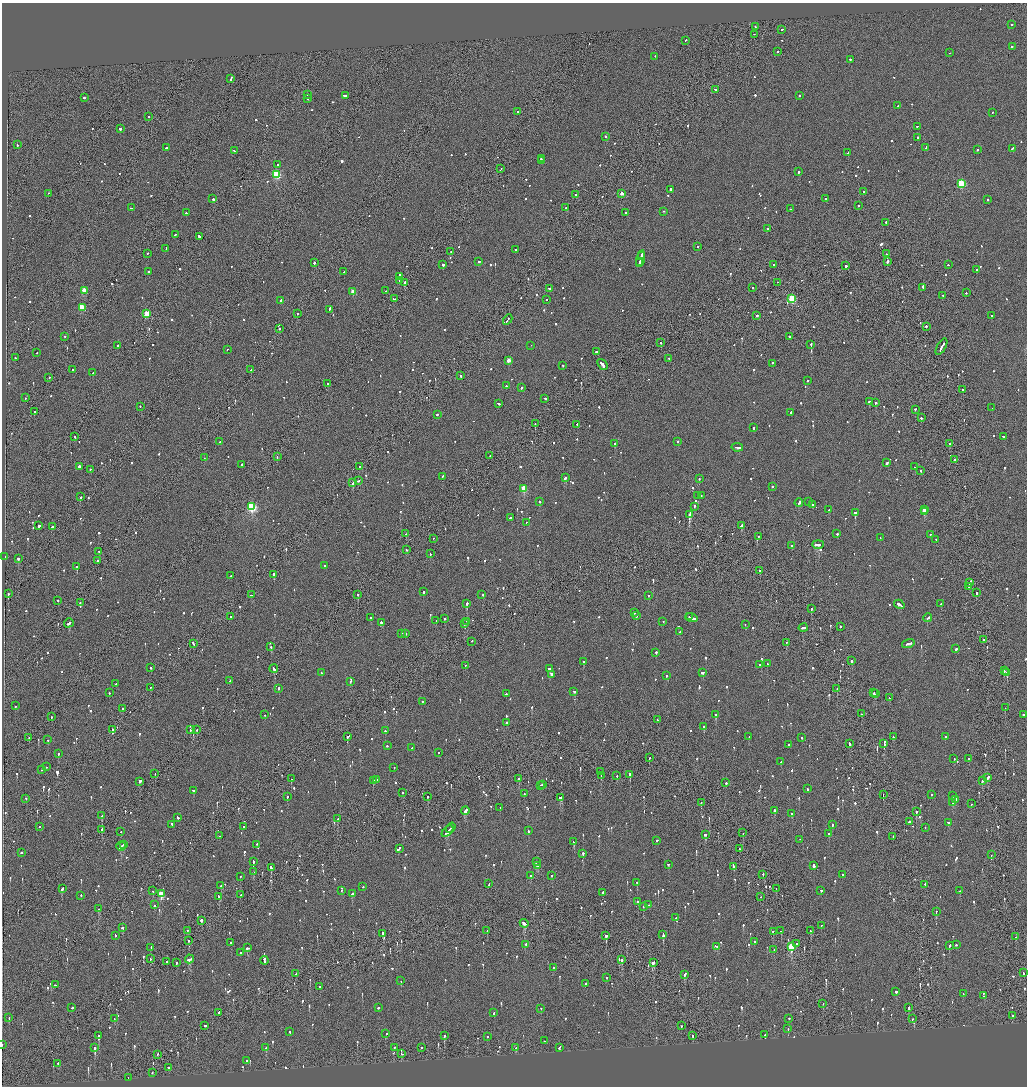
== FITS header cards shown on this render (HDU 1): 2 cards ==
NAXIS1  =                 2050
NAXIS2  =                 2168

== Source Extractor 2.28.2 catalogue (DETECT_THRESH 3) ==
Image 2050 x 2168 px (HDU 1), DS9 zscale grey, zoomed out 1/2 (1 PNG px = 2 x 2 image px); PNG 1029 x 1088 px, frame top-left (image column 2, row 2168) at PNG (2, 3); each listed source drawn as its Kron ellipse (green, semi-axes under 4 px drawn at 4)
Background -0.0829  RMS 0.068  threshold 0.203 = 3 sigma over >= 5 px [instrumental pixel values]
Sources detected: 1362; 62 cannot appear on this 1/2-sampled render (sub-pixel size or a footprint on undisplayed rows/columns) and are neither listed nor drawn; of the other 1300, the 500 brightest by FLUX_AUTO listed and drawn (800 fainter detections omitted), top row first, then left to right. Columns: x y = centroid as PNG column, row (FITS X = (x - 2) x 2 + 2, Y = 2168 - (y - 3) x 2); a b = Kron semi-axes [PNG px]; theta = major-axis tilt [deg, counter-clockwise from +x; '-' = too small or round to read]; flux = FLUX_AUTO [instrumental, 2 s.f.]
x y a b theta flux
1012 25 2 1 - 160
756 27 3 1 - 160
782 30 2 2 - 150
754 35 2 1 - 91
686 41 2 2 - 210
1012 47 2 2 - 360
777 52 2 2 - 97
949 54 2 1 - 86
655 57 2 2 - 91
850 60 2 2 - 140
231 79 3 2 - 180
715 90 4 2 - 1800
307 95 2 2 - 120
345 96 3 2 - 320
799 96 2 2 - 150
84 98 2 2 - 120
308 99 2 1 - 110
898 106 2 2 - 190
518 112 3 2 - 150
992 113 2 1 - 91
149 117 2 1 - 130
917 127 2 2 - 120
120 129 2 2 - 2000
605 137 2 2 - 580
918 138 3 2 - 210
17 145 2 2 - 92
166 148 2 2 - 110
926 148 4 2 - 250
1012 149 3 2 - 120
977 150 2 2 - 87
234 151 2 2 - 100
848 153 2 2 - 290
541 159 2 2 - 170
542 161 2 2 - 510
278 165 2 2 - 370
501 169 2 1 - 110
798 172 2 2 - 620
277 175 3 3 - 1200
961 184 3 3 - 900
671 190 2 2 - 520
864 192 2 2 - 110
48 194 2 1 - 130
622 194 2 2 - 130
576 195 2 2 - 180
213 199 2 2 - 570
826 199 2 2 - 160
988 200 2 2 - 92
858 206 2 2 - 86
132 208 3 2 - 270
566 208 2 2 - 330
790 209 2 2 - 110
663 212 2 1 - 96
186 213 2 2 - 88
626 213 2 1 - 110
886 223 2 2 - 590
767 229 2 2 - 120
175 235 2 2 - 87
199 237 3 2 - 220
698 247 2 2 - 85
166 249 2 2 - 99
515 250 2 2 - 170
451 252 2 1 - 150
148 254 2 2 - 92
887 254 3 2 - 99
641 256 3 2 - 260
640 259 8 2 77 510
479 262 2 2 - 200
887 262 2 2 - 460
314 263 2 2 - 330
640 263 2 1 - 140
443 265 2 2 - 930
774 265 2 2 - 180
948 265 2 2 - 330
846 266 2 2 - 650
977 270 2 2 - 390
148 272 2 2 - 180
344 272 2 1 - 100
399 277 3 2 - 1100
399 281 3 2 - 230
405 283 2 2 - 1000
778 283 2 1 - 95
753 288 2 1 - 89
923 288 4 2 - 180
549 289 2 2 - 210
84 291 3 3 - 310
386 291 3 2 - 120
353 292 3 3 - 200
966 293 2 2 - 190
943 296 2 1 - 160
394 299 3 2 - 360
792 299 3 3 - 920
546 300 2 1 - 230
280 301 3 2 - 160
82 308 3 3 - 390
329 310 4 2 - 210
147 314 3 3 - 360
297 314 2 1 - 160
757 316 2 1 - 450
991 316 2 2 - 88
508 320 5 1 - 670
926 327 2 2 - 150
279 329 2 2 - 94
65 337 2 2 - 120
790 337 2 2 - 180
661 343 2 1 - 150
811 345 4 2 - 360
118 346 2 1 - 130
531 346 2 1 - 120
941 347 9 2 61 820
227 350 2 1 - 220
597 352 3 2 - 170
37 353 2 2 - 88
15 358 2 2 - 120
669 359 2 1 - 95
509 361 3 2 - 200
772 364 2 2 - 120
602 365 6 2 -52 940
563 366 2 2 - 99
72 370 2 2 - 84
251 370 2 2 - 130
93 373 2 2 - 120
461 376 2 2 - 230
49 378 2 2 - 130
807 381 2 2 - 130
327 384 2 2 - 140
506 386 2 2 - 93
521 388 2 2 - 110
963 390 2 1 - 140
25 398 2 2 - 89
545 399 3 2 - 200
869 402 2 2 - 440
876 403 2 2 - 400
498 404 3 2 - 140
140 407 2 2 - 85
992 408 2 2 - 110
915 410 2 2 - 150
34 412 2 2 - 260
791 413 2 2 - 140
437 415 2 2 - 110
921 418 2 2 - 100
535 424 2 1 - 550
577 425 2 2 - 250
754 428 3 2 - 130
74 437 2 2 - 110
1003 437 2 2 - 390
220 442 2 1 - 93
678 442 2 2 - 94
615 444 2 2 - 390
950 444 2 1 - 220
737 448 6 2 -10 260
490 456 2 1 - 220
277 457 2 2 - 87
204 458 2 1 - 85
955 460 2 2 - 110
887 463 3 2 - 230
242 465 2 2 - 220
79 467 2 2 - 1000
359 467 2 1 - 100
914 467 2 2 - 91
90 470 2 2 - 170
921 471 2 2 - 140
442 477 2 2 - 140
565 478 3 2 - 170
699 479 2 1 - 190
358 481 2 2 - 160
353 483 2 2 - 160
772 487 2 2 - 190
524 489 3 3 - 580
698 496 2 2 - 100
701 496 2 1 - 100
80 497 2 2 - 550
539 502 2 2 - 170
808 502 2 2 - 360
799 503 4 2 - 420
812 505 3 2 - 390
252 507 4 3 - 1700
694 507 2 2 - 150
829 510 2 2 - 160
924 510 3 2 - 330
924 512 3 2 - 210
855 513 2 2 - 1400
689 515 2 2 - 3900
510 518 3 2 - 120
526 523 2 2 - 100
39 526 2 2 - 350
741 526 3 2 - 160
52 527 2 2 - 210
406 534 2 1 - 170
837 534 2 2 - 210
930 535 2 1 - 110
758 537 2 1 - 110
880 538 2 2 - 83
433 539 2 1 - 88
936 540 2 2 - 190
818 545 5 2 - 460
792 546 2 2 - 190
406 550 2 2 - 89
99 552 2 1 - 97
430 554 2 2 - 94
5 557 2 2 - 98
18 559 2 2 - 410
98 561 3 2 - 150
325 566 2 2 - 86
77 567 2 2 - 140
759 571 2 2 - 100
274 575 2 2 - 350
231 576 2 1 - 170
970 583 4 2 - 380
969 587 2 2 - 120
424 592 2 2 - 140
976 593 2 2 - 320
8 594 2 1 - 340
251 595 2 2 - 110
358 595 2 2 - 380
482 595 2 1 - 250
648 596 2 1 - 290
58 601 2 2 - 100
80 603 2 2 - 130
467 604 2 2 - 1900
941 604 2 2 - 97
899 605 5 2 - 400
812 609 2 2 - 120
635 613 2 1 - 120
636 616 2 2 - 580
230 617 2 1 - 110
689 617 2 2 - 120
371 618 2 2 - 120
691 618 6 2 -17 370
928 618 4 2 - 350
444 619 2 2 - 130
436 621 2 2 - 170
467 622 2 2 - 220
663 622 2 2 - 550
69 623 5 2 - 230
381 623 4 2 - 260
464 624 3 2 - 250
745 625 2 1 - 390
840 627 2 2 - 220
803 628 4 2 - 260
679 632 2 1 - 110
402 634 2 1 - 96
406 634 2 2 - 240
983 640 2 1 - 170
472 642 2 1 - 130
786 642 2 2 - 170
193 644 4 2 - 210
908 644 6 2 17 540
271 647 2 2 - 240
956 649 2 2 - 400
656 653 2 2 - 470
851 661 2 2 - 400
583 662 2 2 - 320
767 664 2 2 - 99
760 665 2 2 - 100
465 666 2 1 - 140
151 668 2 2 - 310
274 669 4 2 - 300
550 669 2 2 - 1900
1004 671 2 2 - 350
321 673 2 2 - 87
702 673 3 2 - 200
1007 673 2 2 - 1200
551 675 4 2 - 440
666 676 2 2 - 190
230 681 2 2 - 110
350 682 2 2 - 170
116 684 2 2 - 140
150 688 2 1 - 120
279 689 3 2 - 160
837 689 2 2 - 85
574 692 2 2 - 300
109 693 2 2 - 84
874 693 2 2 - 190
506 694 2 2 - 89
876 694 2 1 - 200
889 698 2 2 - 130
422 702 2 2 - 94
15 706 2 2 - 83
1005 708 2 1 - 84
122 709 2 2 - 85
861 714 2 2 - 110
264 715 2 2 - 98
716 715 3 2 - 590
1023 715 2 2 - 180
51 717 2 2 - 250
657 720 2 1 - 85
506 723 2 2 - 210
704 727 2 2 - 250
112 730 2 1 - 92
190 730 2 2 - 87
196 730 2 2 - 85
385 731 2 2 - 170
347 737 3 2 - 720
749 737 2 1 - 200
893 737 2 2 - 130
945 737 2 2 - 210
29 738 2 1 - 88
802 738 2 2 - 170
48 740 2 2 - 160
849 744 3 2 - 170
884 744 3 2 - 150
789 745 2 2 - 120
387 746 2 2 - 200
412 748 2 2 - 110
439 753 2 2 - 97
58 754 2 2 - 240
649 758 2 1 - 140
954 759 2 2 - 92
969 759 2 2 - 510
781 762 2 2 - 92
46 767 2 2 - 110
394 768 2 2 - 100
42 770 2 2 - 150
601 772 2 2 - 160
155 774 2 1 - 97
630 775 3 2 - 310
601 776 2 2 - 140
617 776 2 1 - 140
988 778 3 2 - 280
291 779 2 2 - 150
519 779 2 2 - 110
377 780 2 1 - 110
373 781 2 2 - 300
982 781 3 2 - 240
140 782 3 2 - 280
726 783 2 2 - 290
542 785 3 2 - 160
540 786 2 1 - 210
807 789 2 2 - 93
193 791 3 2 - 100
402 793 2 2 - 170
524 794 2 2 - 100
883 795 2 1 - 83
931 795 2 2 - 110
953 796 2 2 - 85
287 797 2 2 - 200
427 797 2 1 - 93
561 798 3 2 - 580
26 799 2 2 - 130
955 800 2 2 - 110
701 803 3 1 - 210
953 803 2 2 - 110
971 804 2 1 - 100
500 808 2 2 - 200
465 811 4 2 - 450
774 811 2 2 - 1500
917 812 2 2 - 670
792 814 2 2 - 86
102 816 3 2 - 140
178 818 3 2 - 260
338 819 3 2 - 310
909 822 2 2 - 220
949 823 3 2 - 120
172 825 2 2 - 170
832 825 2 2 - 340
40 827 2 2 - 110
244 827 2 2 - 140
451 828 6 2 55 330
925 828 2 2 - 92
102 830 3 2 - 170
528 831 2 2 - 150
121 832 2 1 - 86
447 832 7 2 46 530
743 833 2 1 - 260
829 834 2 2 - 140
705 835 3 2 - 300
219 836 2 1 - 150
893 837 2 1 - 130
800 839 2 1 - 86
657 841 2 2 - 120
574 842 3 2 - 160
123 845 3 2 - 190
257 845 2 2 - 84
121 847 5 2 - 340
399 849 2 2 - 84
739 849 2 1 - 150
21 853 2 2 - 160
583 854 2 2 - 220
991 855 2 2 - 95
253 862 3 2 - 330
536 862 2 2 - 240
668 865 2 2 - 94
538 866 2 2 - 430
814 866 2 2 - 560
734 867 2 2 - 110
271 868 4 2 - 330
254 872 2 1 - 130
763 875 2 2 - 150
843 875 2 2 - 120
531 876 2 2 - 110
552 876 2 2 - 200
240 877 2 1 - 140
637 883 2 2 - 250
489 884 2 2 - 91
925 885 2 2 - 91
221 886 2 2 - 340
363 887 2 2 - 91
62 889 3 2 - 200
776 889 2 1 - 88
153 891 2 2 - 89
341 891 2 2 - 240
821 891 2 2 - 340
960 891 2 2 - 85
603 893 2 2 - 640
161 894 3 3 - 560
352 894 3 2 - 160
241 895 2 1 - 100
81 896 2 2 - 97
219 897 3 2 - 370
760 897 2 1 - 160
638 902 2 2 - 300
154 905 2 2 - 84
649 905 2 2 - 180
643 907 2 2 - 120
98 909 3 2 - 250
936 912 2 2 - 210
676 918 2 1 - 270
201 921 2 2 - 1500
524 924 4 2 - 320
821 926 2 2 - 120
123 928 2 2 - 540
187 931 2 2 - 84
487 931 2 1 - 110
781 931 2 2 - 86
810 931 2 2 - 120
773 932 2 2 - 150
383 934 4 2 - 250
663 935 3 2 - 1500
115 936 2 2 - 120
606 936 3 2 - 630
1016 937 2 1 - 200
189 941 2 1 - 310
754 942 2 2 - 92
231 943 2 2 - 88
797 944 2 2 - 95
526 945 2 2 - 90
956 945 2 2 - 120
949 946 2 2 - 270
717 947 4 2 - 310
791 947 4 3 - 620
151 948 2 2 - 180
247 948 2 2 - 480
774 950 2 2 - 100
241 953 2 2 - 140
150 959 2 2 - 120
189 959 4 2 - 330
622 960 2 1 - 660
264 961 4 2 - 830
167 962 2 2 - 100
176 963 2 2 - 230
653 963 4 2 - 290
553 968 2 2 - 100
1023 973 2 2 - 140
296 974 3 1 - 130
684 975 4 2 - 230
607 978 2 2 - 89
401 981 2 1 - 92
586 984 2 2 - 95
55 985 3 1 - 150
320 987 2 2 - 100
896 992 2 2 - 260
963 994 2 2 - 88
984 996 2 2 - 160
823 1004 2 2 - 120
71 1008 3 2 - 150
378 1008 2 2 - 350
909 1008 3 2 - 210
541 1009 2 2 - 230
219 1013 2 2 - 200
494 1013 3 2 - 130
1012 1016 2 1 - 120
9 1018 2 1 - 86
114 1019 2 1 - 190
789 1019 2 2 - 86
912 1019 2 2 - 150
205 1026 2 2 - 240
681 1026 2 2 - 160
788 1029 2 2 - 190
289 1032 2 2 - 170
386 1034 2 1 - 250
765 1035 2 2 - 330
98 1036 2 2 - 110
444 1036 2 2 - 500
693 1036 2 2 - 220
487 1037 2 2 - 130
544 1041 2 2 - 96
2 1045 2 1 - 170
95 1048 2 2 - 1700
266 1048 2 2 - 1200
394 1048 2 2 - 160
421 1048 2 1 - 120
516 1048 2 2 - 92
559 1048 3 2 - 130
402 1054 2 2 - 94
157 1055 2 2 - 89
247 1061 2 2 - 120
58 1064 2 2 - 86
168 1068 2 2 - 230
152 1073 2 1 - 270
128 1078 2 1 - 86
At the frame edge (FLAGS 8, measured only in part): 1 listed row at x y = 2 1045
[800 fainter detections neither listed nor drawn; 62 sub-pixel or undisplayed-footprint detections neither listed nor drawn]